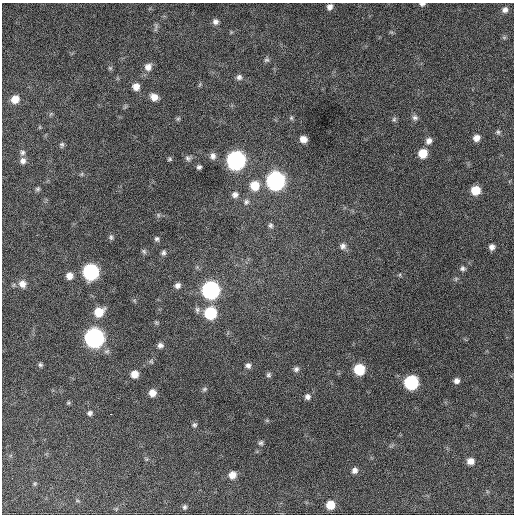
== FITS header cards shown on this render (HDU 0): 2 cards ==
NAXIS1  =                  512 / Axis length
NAXIS2  =                  512 / Axis length

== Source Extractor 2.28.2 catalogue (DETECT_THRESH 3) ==
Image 512 x 512 px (HDU 0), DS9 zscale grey, 1 PNG px = 1 image px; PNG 516 x 516 px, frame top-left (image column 1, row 512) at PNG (2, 3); no overlay
Background 636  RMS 25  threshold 75.5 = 3 sigma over >= 5 px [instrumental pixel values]
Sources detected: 79; all 79 listed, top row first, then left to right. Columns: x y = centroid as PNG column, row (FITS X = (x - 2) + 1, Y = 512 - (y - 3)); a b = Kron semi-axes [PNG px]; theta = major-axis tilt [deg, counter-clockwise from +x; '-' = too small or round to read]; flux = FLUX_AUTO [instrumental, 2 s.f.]
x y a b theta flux
422 4 7 4 8 4300
330 7 7 6 - 7100
505 10 7 6 - 6800
215 22 7 7 - 6500
504 37 7 4 0 2400
267 60 7 6 - 3800
148 67 9 9 - 11000
110 68 6 6 - 2500
239 77 8 7 - 5500
136 87 7 7 - 13000
154 97 8 7 - 13000
15 99 8 7 - 18000
291 118 6 5 - 2800
415 118 8 7 - 5300
178 119 6 5 - 2300
394 119 7 5 86 3300
498 132 6 6 - 3300
476 138 7 6 - 11000
303 139 6 6 - 12000
429 141 8 7 - 8400
62 145 7 6 - 3600
22 152 7 7 - 4500
423 153 8 7 - 29000
213 156 9 7 -86 7400
188 158 8 7 - 4700
170 159 6 4 2 2500
236 160 9 9 - 650000
23 161 7 7 - 7200
199 167 4 4 - 3700
82 174 6 4 71 2200
276 181 9 9 - 670000
255 186 9 9 - 33000
38 189 6 5 - 3100
475 190 8 7 - 31000
235 195 8 7 - 7000
246 202 8 7 - 5300
158 215 6 4 -89 2700
271 225 7 6 - 3900
111 237 7 6 - 3600
157 239 6 6 - 3800
343 246 8 8 - 6800
492 247 6 6 - 7400
144 251 8 5 -50 3200
163 253 7 6 - 4600
463 268 7 6 - 4300
91 272 9 8 - 340000
69 276 7 7 - 12000
22 284 10 9 - 13000
177 285 7 7 - 7100
211 290 9 9 - 530000
197 310 8 7 - 5600
99 312 10 8 35 33000
210 313 9 8 - 96000
156 322 6 5 - 2600
94 338 9 9 - 790000
160 345 7 7 - 6100
151 361 7 5 -54 2800
40 365 6 6 - 3300
248 365 7 6 - 5800
296 369 7 7 - 5000
359 369 8 8 - 68000
134 374 7 7 - 17000
268 375 7 6 - 3800
457 381 6 6 - 6700
411 382 8 8 - 200000
204 389 7 5 27 3300
152 393 7 7 - 13000
307 397 7 7 - 5900
68 403 5 5 - 2300
90 413 7 6 - 4500
111 414 2 2 - 3200
194 425 7 6 - 3500
261 443 6 6 - 3600
470 461 7 7 - 12000
354 470 8 7 - 7200
232 475 8 7 - 14000
35 483 6 3 19 1900
330 505 8 7 - 28000
184 507 7 6 - 3700
At the frame edge (FLAGS 8, measured only in part): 1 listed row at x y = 422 4